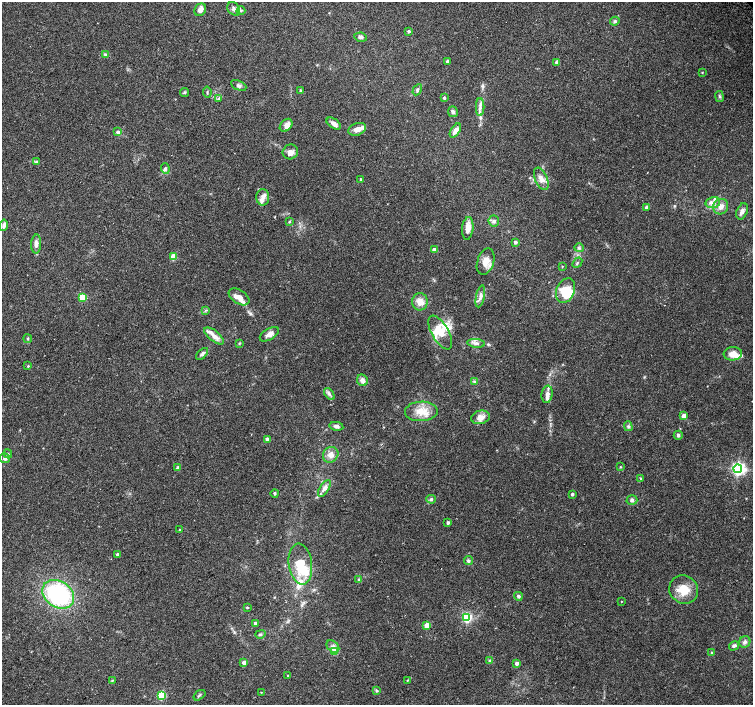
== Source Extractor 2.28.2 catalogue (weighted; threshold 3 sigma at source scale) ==
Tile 7 of 4 x 4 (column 3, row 2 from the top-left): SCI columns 3039-4540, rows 3042-4447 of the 6068 x 6021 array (HDU 1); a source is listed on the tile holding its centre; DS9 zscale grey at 2 x 2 block average (1 PNG px = mean of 2 x 2 image px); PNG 755 x 707 px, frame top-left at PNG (2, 2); each listed source drawn as its Kron ellipse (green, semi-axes under 4 px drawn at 4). Shown black and unused: <1% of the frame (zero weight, under 2 of 3 exposures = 2% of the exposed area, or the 3 px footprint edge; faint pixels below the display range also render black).
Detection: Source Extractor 2.28.2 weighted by HDU 2 'WHT'; one run over the whole footprint, this tile lists its part. Background 0.0845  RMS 0.012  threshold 0.0519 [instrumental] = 3 sigma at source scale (4.5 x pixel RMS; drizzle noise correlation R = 1.50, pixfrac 1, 0.0396/0.0396 arcsec/px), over >= 5 px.
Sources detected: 134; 2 inside a brighter object's white glare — neither listed nor drawn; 17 inside a brighter listed object's ellipse — not listed separately; the other 115 listed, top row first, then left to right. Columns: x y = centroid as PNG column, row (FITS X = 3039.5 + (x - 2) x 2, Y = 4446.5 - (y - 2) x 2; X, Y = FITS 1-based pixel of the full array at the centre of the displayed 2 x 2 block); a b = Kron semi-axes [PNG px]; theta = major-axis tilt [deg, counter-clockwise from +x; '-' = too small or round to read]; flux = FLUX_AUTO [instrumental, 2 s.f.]
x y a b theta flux
234 9 7 5 -51 9.4
200 10 7 5 52 13
241 11 4 3 - 3.1
615 21 4 4 - 4.4
409 31 3 3 - 5
360 37 6 4 -12 6.3
105 55 4 4 - 3.4
448 61 3 2 - 7.6
557 63 4 3 - 5.9
702 72 3 2 - 1.9
239 85 8 4 -26 7.4
301 90 4 3 - 2.3
417 90 6 4 61 5
184 92 5 2 - 2.3
207 92 5 2 - 2.5
720 96 5 3 - 3.9
219 98 4 2 - 2.7
444 98 3 2 - 4
480 107 9 3 -89 9.8
453 112 5 5 - 6.1
334 124 8 4 -34 12
286 125 7 5 45 15
357 129 9 6 21 17
455 131 8 4 56 16
118 132 3 3 - 6
290 152 8 7 - 14
36 161 4 3 - 2.8
165 168 5 4 - 5.5
360 179 3 3 - 2.6
541 179 12 6 -66 18
263 197 8 6 90 12
713 203 7 5 12 13
647 207 3 3 - 12
721 207 8 7 - 16
742 211 8 5 67 11
494 221 5 5 - 6.9
289 222 3 3 - 2.1
4 225 5 4 - 8.9
468 228 11 5 84 23
515 242 3 3 - 6.7
36 244 9 5 87 12
579 248 4 2 - 3.3
434 250 3 3 - 18
173 257 3 3 - 54
486 262 14 8 71 26
577 263 6 2 49 3
562 266 3 2 - 2
566 290 13 9 67 62
480 296 11 4 78 11
82 297 3 3 - 60
239 297 11 6 -34 18
420 302 9 8 - 23
206 310 3 2 - 2.1
440 333 19 8 -60 42
269 334 11 5 31 14
214 336 12 5 -38 17
28 339 4 3 - 3.1
239 343 3 3 - 2
476 343 9 4 -6 9.6
202 354 7 4 45 6.4
733 354 9 6 5 26
28 366 3 2 - 2.5
362 380 6 5 - 11
474 382 4 3 - 3.6
329 394 7 4 -53 6.5
547 394 9 5 83 14
421 411 16 10 1 38
684 416 3 3 - 14
480 417 9 6 12 19
336 426 7 4 -9 8.2
628 426 5 4 - 4.4
678 435 4 4 - 4.3
267 440 3 3 - 19
8 454 4 3 - 3.2
331 455 8 7 - 17
5 458 5 5 - 6.7
620 467 3 2 - 2.1
178 468 3 2 - 13
738 469 4 4 - 590
641 479 3 3 - 2.3
324 488 9 4 57 14
275 493 4 3 - 3.4
572 494 3 2 - 5.7
431 499 5 4 - 5.5
632 500 5 5 - 6.9
448 523 3 3 - 6.6
180 530 2 2 - 3.7
118 554 3 2 - 9.8
468 561 4 4 - 4.9
300 564 20 11 -82 73
359 580 3 3 - 2
684 589 15 13 -39 51
58 594 17 13 -33 290
518 596 4 4 - 4.8
621 601 2 2 - 1
247 607 3 3 - 1.9
467 618 3 3 - 220
255 623 2 2 - 8.8
427 625 3 3 - 43
260 634 5 3 - 3.6
745 642 6 5 - 7.4
734 646 5 4 - 5.8
333 647 7 5 -47 9.4
335 651 3 3 - 51
712 653 4 4 - 3.4
490 661 3 3 - 5.7
244 663 3 3 - 23
517 663 3 2 - 16
288 675 2 2 - 1.6
407 680 3 2 - 1.9
112 681 3 2 - 1.9
377 691 4 3 - 3.2
261 692 2 2 - 1.2
161 695 3 3 - 130
199 695 7 2 37 3.6
Diffuse or blended objects may show on this block-average render without a row.